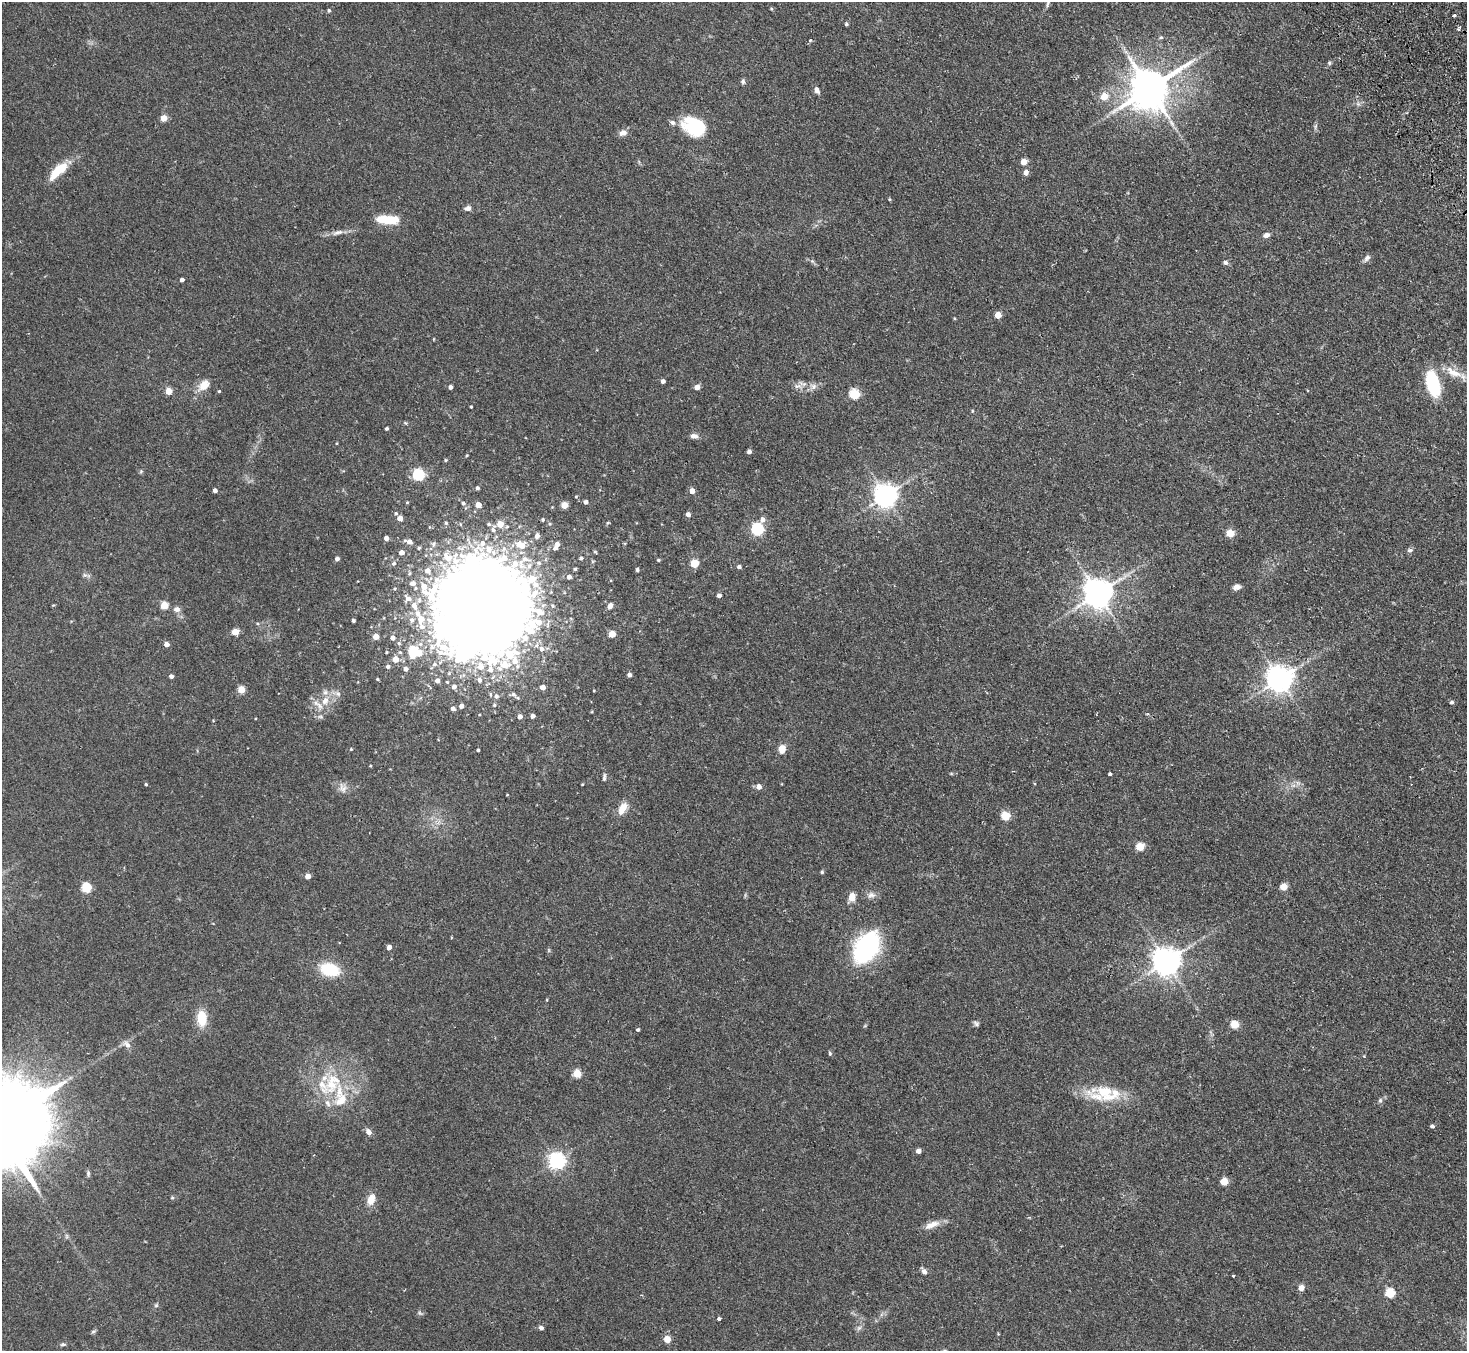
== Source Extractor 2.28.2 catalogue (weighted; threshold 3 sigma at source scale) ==
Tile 10 of 4 x 4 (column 2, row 3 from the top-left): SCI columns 1515-2979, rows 1681-3029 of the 5961 x 5922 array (HDU 1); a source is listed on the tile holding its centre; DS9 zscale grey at full resolution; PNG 1469 x 1353 px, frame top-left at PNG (2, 2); no overlay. Shown black and unused: <1% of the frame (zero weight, under 2 of 3 exposures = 3% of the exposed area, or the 3 px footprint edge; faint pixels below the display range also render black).
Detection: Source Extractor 2.28.2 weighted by HDU 2 'WHT'; one run over the whole footprint, this tile lists its part. Background 0.0752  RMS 0.0056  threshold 0.0251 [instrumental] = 3 sigma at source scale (4.5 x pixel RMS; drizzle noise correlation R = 1.50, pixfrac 1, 0.05/0.05 arcsec/px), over >= 5 px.
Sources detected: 222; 10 inside a brighter object's white glare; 1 long thin detection or spike segment (spike, bleed or trail) — not listed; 12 inside a brighter listed object's ellipse — not listed separately; the other 199 listed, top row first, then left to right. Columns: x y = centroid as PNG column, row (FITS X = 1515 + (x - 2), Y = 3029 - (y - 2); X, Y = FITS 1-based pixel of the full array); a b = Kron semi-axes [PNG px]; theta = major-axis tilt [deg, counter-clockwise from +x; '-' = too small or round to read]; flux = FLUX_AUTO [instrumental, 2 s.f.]
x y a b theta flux
1048 4 9 4 79 1.1
329 10 5 4 - 0.88
1454 15 3 3 - 5.1
846 24 4 4 - 0.82
1458 29 6 4 55 1
1161 37 6 5 - 0.8
810 40 4 3 - 0.78
1329 63 6 4 -85 0.84
743 81 6 5 - 1.2
1150 89 13 11 38 1800
817 90 8 5 -72 2.2
1104 96 5 5 - 12
1358 104 6 5 - 1.2
164 118 4 4 - 9.3
1315 126 9 3 69 0.88
695 127 25 17 -21 31
623 133 10 8 18 2.9
1024 162 5 4 - 7.9
58 171 24 9 43 15
1026 172 7 6 - 2.3
889 199 4 4 - 0.55
468 208 8 6 24 1.9
387 220 24 8 -3 15
337 232 16 6 15 3
1266 235 8 6 21 1.9
1367 258 10 6 51 1.9
812 261 5 5 - 0.83
1225 262 6 6 - 1.4
182 280 4 4 - 2.1
998 315 5 4 - 9.2
1453 372 26 10 -27 8.2
663 381 4 4 - 1.8
1433 384 25 12 -75 32
204 385 15 11 47 6.2
798 386 13 5 7 2.4
813 386 10 8 -28 2.6
450 387 4 4 - 1.9
697 387 4 4 - 5.1
169 391 4 4 - 9.2
219 391 3 3 - 0.5
854 394 5 5 - 35
471 407 3 2 - 0.55
972 411 5 3 - 0.51
405 423 5 5 - 0.6
387 428 4 3 - 0.9
694 436 9 6 -8 2.3
749 452 4 4 - 2
467 455 4 3 - 0.49
445 460 5 3 - 0.52
418 475 5 5 - 59
477 488 4 4 - 1
215 490 4 4 - 2.2
692 491 4 4 - 4.3
886 495 7 7 - 450
576 497 5 3 - 0.48
407 502 4 4 - 0.54
586 502 4 4 - 1.7
463 503 5 4 - 1.2
478 505 4 4 - 5.3
565 505 5 4 - 9.8
396 513 5 4 - 0.79
688 514 4 4 - 2.2
400 518 4 4 - 4.8
543 520 4 4 - 0.74
763 520 7 6 - 2.6
608 522 5 3 - 0.54
446 523 5 4 - 0.7
489 524 5 4 - 0.79
500 524 5 5 - 7.7
550 524 5 4 - 0.72
757 529 6 5 - 70
1230 533 5 5 - 15
537 536 5 5 - 2.4
386 538 5 4 - 2.2
409 542 7 6 - 3
433 544 7 5 -48 1.3
519 544 10 9 - 6
557 544 5 5 - 2.3
419 548 4 4 - 0.78
489 549 12 9 -85 4.9
1410 550 8 5 10 1.2
402 552 5 5 - 3.4
448 558 13 9 -54 6.8
581 558 5 4 - 1.1
337 559 4 4 - 2
658 560 4 3 - 0.73
394 563 6 5 - 1.3
539 563 7 6 - 1.6
694 564 5 5 - 17
739 567 5 4 - 1.4
575 569 4 4 - 0.83
637 570 5 3 - 1
428 571 7 6 - 3.2
85 575 7 5 -1 1.2
569 577 4 4 - 2
412 583 9 7 -5 2.6
1237 587 8 6 16 2.5
395 588 4 3 - 0.51
1098 593 9 8 - 810
719 595 4 4 - 1.7
408 598 7 6 - 3
164 605 5 5 - 15
414 606 9 6 -60 3.6
610 606 7 6 - 2.3
176 609 8 7 - 2.3
484 609 28 21 -67 1200
421 619 8 6 86 6.2
412 620 7 6 - 2
353 621 3 3 - 1.1
235 632 5 4 - 11
612 634 5 4 - 9.7
376 637 4 4 - 6.6
393 637 5 5 - 2.1
399 643 6 5 - 0.81
166 644 4 4 - 2.9
542 649 6 6 - 2.3
387 652 4 3 - 0.46
413 652 6 5 - 35
420 654 8 6 46 3.2
396 659 5 5 - 6.9
434 664 7 6 - 1.7
388 666 5 5 - 1.3
481 666 8 7 - 5.3
406 669 5 4 - 2.4
629 675 4 4 - 2
171 676 4 4 - 1.9
377 679 4 4 - 0.58
1280 679 8 8 - 620
479 680 7 5 -72 1.6
437 681 5 5 - 2.4
447 682 4 3 - 0.51
454 687 5 5 - 2.3
543 687 4 4 - 4.1
241 690 5 4 - 13
338 693 8 6 -35 1.7
513 694 7 5 -44 1.3
496 696 6 5 - 1.4
325 701 13 10 60 6.3
1452 702 4 4 - 1.2
494 705 4 4 - 0.72
461 706 4 4 - 2.6
453 709 4 4 - 2.2
533 716 4 4 - 2
320 717 8 4 -8 1.1
520 717 5 4 - 2.4
351 749 4 4 - 0.54
782 749 8 6 83 5.8
478 750 3 3 - 0.88
370 766 4 3 - 0.43
1109 774 3 3 - 1.9
604 777 10 4 81 1.2
146 784 4 3 - 0.64
582 784 3 2 - 0.37
759 787 5 5 - 3.2
342 788 14 10 -62 3.5
622 808 18 9 60 5.7
1005 816 5 5 - 21
1140 847 5 5 - 19
822 872 4 4 - 0.71
308 876 4 4 - 4.4
1284 887 5 5 - 9.9
86 888 6 5 - 28
871 895 11 8 16 2.7
852 897 11 8 80 4.2
389 947 4 4 - 2.7
867 947 25 16 53 99
1166 961 8 8 - 700
329 969 19 12 -14 20
202 1018 14 9 -85 13
976 1024 8 6 -40 1.1
1235 1024 10 9 - 4.4
638 1030 3 3 - 0.87
127 1044 12 7 -46 2.7
830 1053 6 4 -87 0.78
577 1073 5 5 - 17
332 1083 35 21 65 23
1105 1093 41 20 -1 24
1380 1100 7 5 88 1.2
1432 1126 4 4 - 1.2
368 1132 8 6 -54 2.4
918 1151 4 4 - 2.9
557 1161 6 6 - 190
88 1173 8 4 -85 0.98
1224 1182 5 5 - 14
172 1198 5 3 - 0.54
371 1199 16 10 74 5.2
932 1225 23 8 22 4.9
924 1271 7 5 -56 2.1
1233 1276 3 3 - 0.76
1301 1288 6 5 - 3.6
1390 1293 5 5 - 30
156 1305 6 5 - 0.76
420 1313 7 5 -45 0.93
719 1319 4 3 - 2.5
541 1328 5 4 - 1.4
859 1328 7 4 18 1.1
93 1332 7 4 20 0.75
667 1339 5 4 - 9.8
63 1344 7 4 -3 0.85